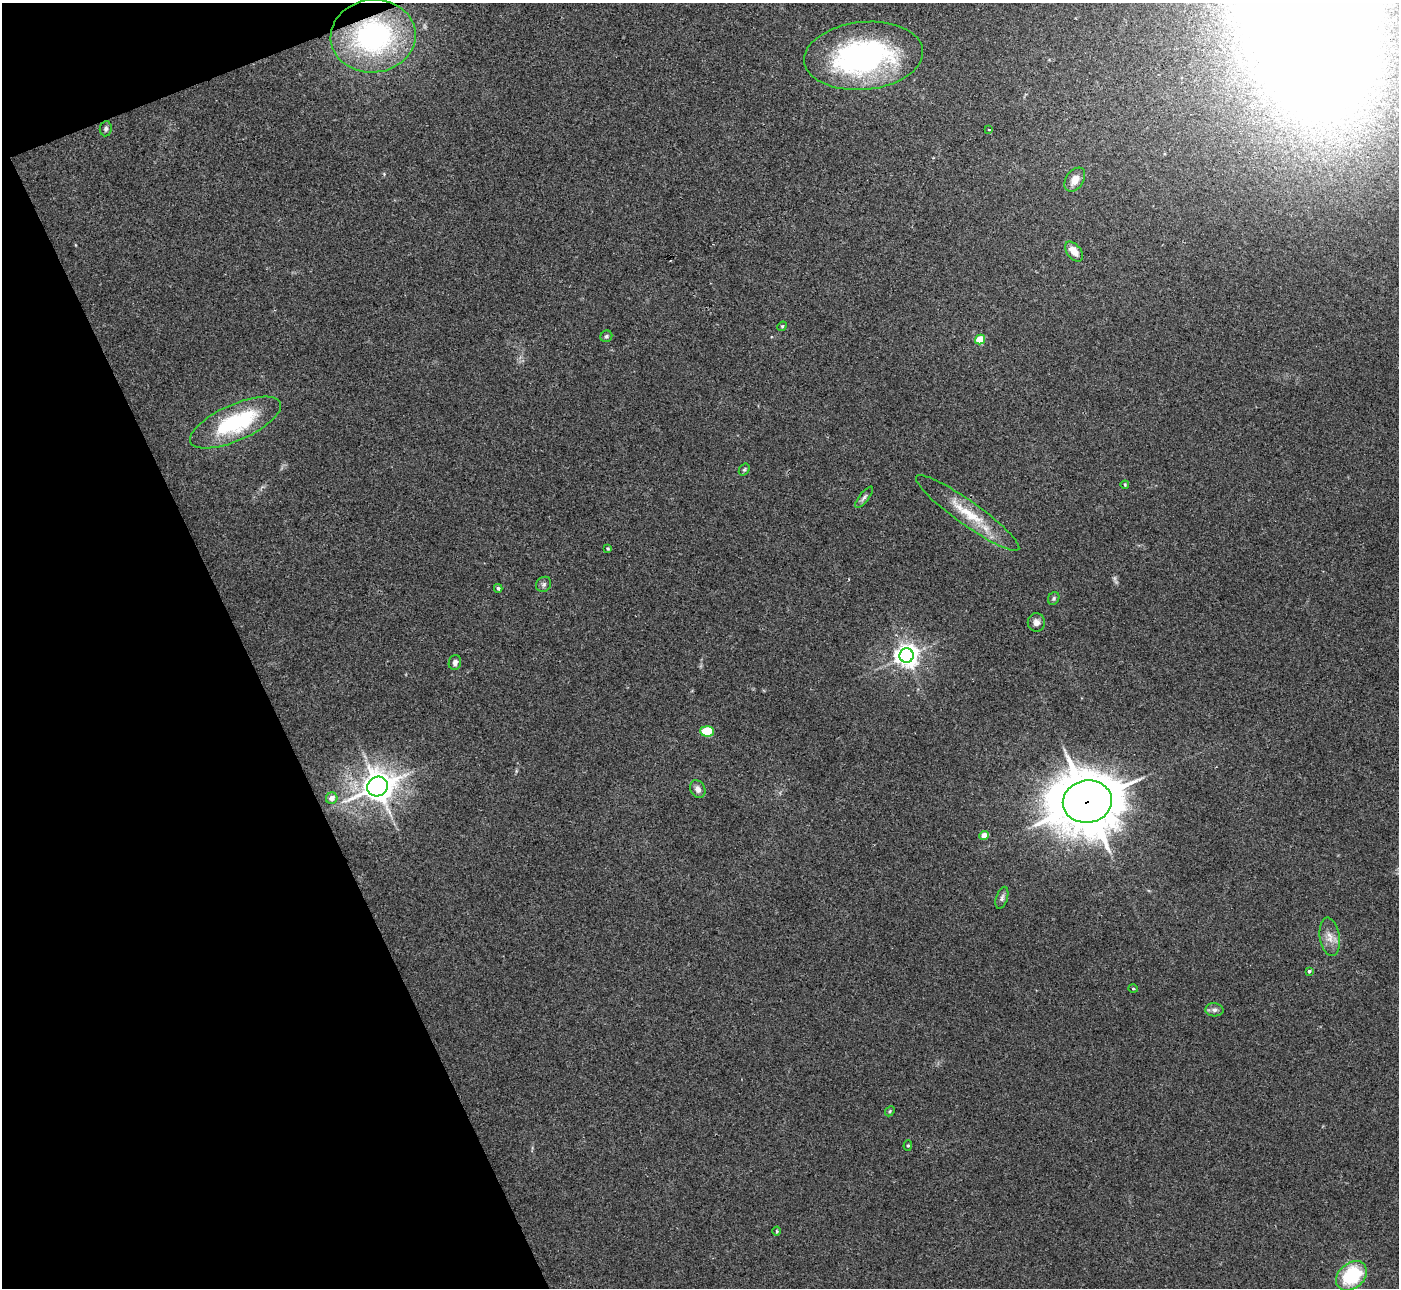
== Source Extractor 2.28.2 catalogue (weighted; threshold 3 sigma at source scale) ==
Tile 5 of 4 x 4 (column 1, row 2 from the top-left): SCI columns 42-1438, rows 2756-4041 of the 5657 x 5637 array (HDU 1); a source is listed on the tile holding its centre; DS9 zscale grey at full resolution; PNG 1401 x 1290 px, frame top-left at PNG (2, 3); each listed source drawn as its Kron ellipse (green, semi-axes under 4 px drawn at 4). Shown black and unused: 19% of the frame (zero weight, under 2 of 3 exposures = <1% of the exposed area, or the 3 px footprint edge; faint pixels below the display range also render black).
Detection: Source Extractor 2.28.2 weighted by HDU 2 'WHT'; one run over the whole footprint, this tile lists its part. Background 0.0422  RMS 0.0074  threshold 0.0332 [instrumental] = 3 sigma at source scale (4.5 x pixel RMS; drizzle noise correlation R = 1.50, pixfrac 1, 0.05/0.05 arcsec/px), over >= 5 px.
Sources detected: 37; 1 inside a brighter object's white glare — neither listed nor drawn; the other 36 listed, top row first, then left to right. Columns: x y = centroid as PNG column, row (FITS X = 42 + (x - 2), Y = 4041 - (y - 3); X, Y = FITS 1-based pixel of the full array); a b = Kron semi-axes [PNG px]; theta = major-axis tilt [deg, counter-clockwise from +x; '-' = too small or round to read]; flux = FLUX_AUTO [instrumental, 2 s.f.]
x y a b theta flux
373 36 42 36 6 150
864 56 59 34 5 170
106 129 7 6 - 1.8
989 129 3 2 - 0.58
1075 180 13 9 55 7.2
1074 252 11 7 -51 8
782 326 5 4 - 0.93
606 336 6 5 - 1.5
980 340 5 4 - 22
235 423 49 18 24 69
744 470 6 5 - 1.2
1125 485 4 4 - 0.78
864 497 13 5 52 2.1
968 513 63 12 -35 27
608 549 4 4 - 0.95
544 584 8 7 - 1.9
498 588 4 3 - 1.2
1054 598 7 5 60 1.4
1036 622 9 8 - 3.4
907 656 7 7 - 590
455 662 7 6 - 2.8
707 731 7 5 -5 38
378 787 11 9 30 1100
698 789 9 7 -62 3.8
332 798 6 5 - 4.4
1087 802 24 21 8 4000
984 835 5 4 - 9.9
1002 898 11 5 73 2.3
1330 937 19 10 -81 7.6
1309 971 4 4 - 1.2
1133 989 5 3 - 0.67
1214 1010 9 6 -4 2.6
890 1111 5 4 - 1
908 1146 5 4 - 0.92
777 1231 4 3 - 0.8
1351 1276 17 12 40 45
Overlapping masked pixels (flux is a lower limit): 2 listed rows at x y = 373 36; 1087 802